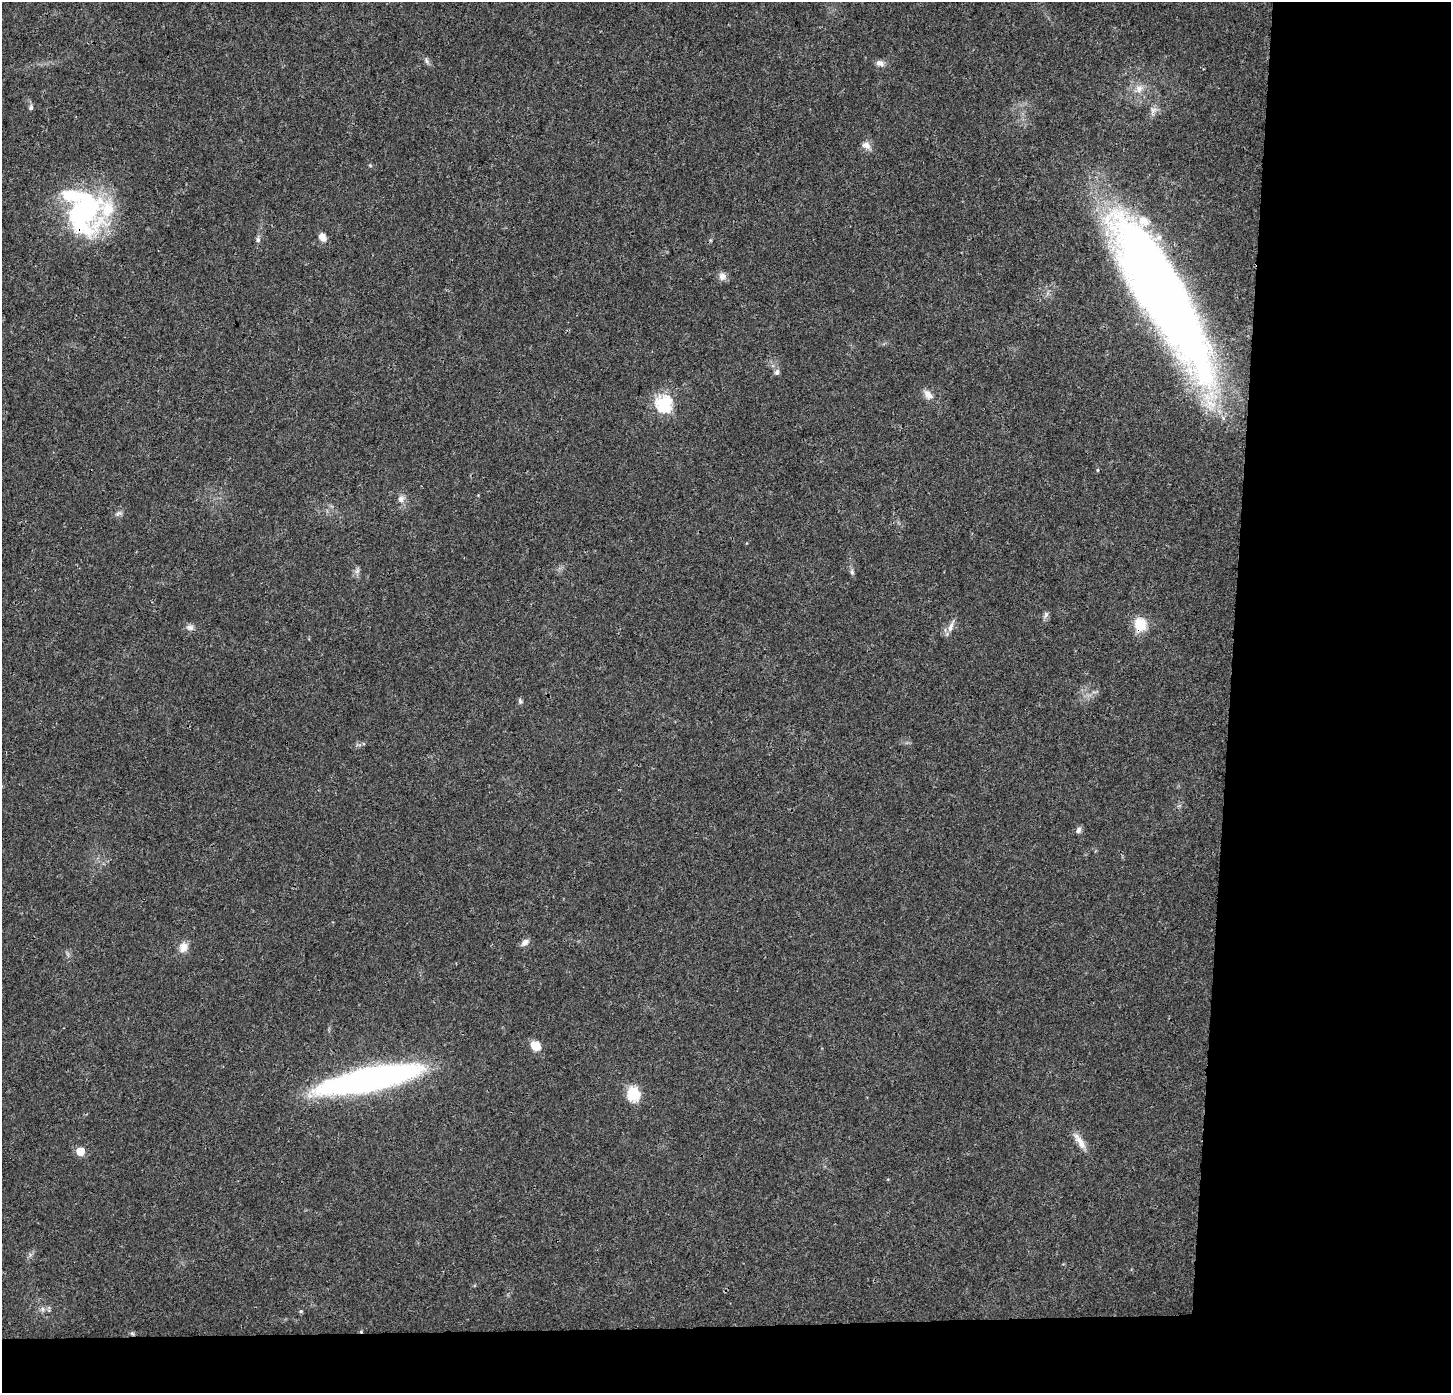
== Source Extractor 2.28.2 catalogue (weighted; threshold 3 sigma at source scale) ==
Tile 9 of 3 x 3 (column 3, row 3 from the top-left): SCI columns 2906-4354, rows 214-1604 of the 4354 x 4601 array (HDU 1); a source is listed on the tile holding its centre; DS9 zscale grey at full resolution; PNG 1453 x 1395 px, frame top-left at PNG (2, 2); no overlay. Shown black and unused: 19% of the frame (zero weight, under 3 of 4 exposures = <1% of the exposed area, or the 3 px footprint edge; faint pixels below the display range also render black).
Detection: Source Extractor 2.28.2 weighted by HDU 2 'WHT'; one run over the whole footprint, this tile lists its part. Background 0.0264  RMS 0.0031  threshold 0.014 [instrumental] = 3 sigma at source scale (4.5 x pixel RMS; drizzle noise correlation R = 1.50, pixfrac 1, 0.0396/0.0396 arcsec/px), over >= 5 px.
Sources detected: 38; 1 inside a brighter object's white glare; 1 cosmic-ray / hot-pixel residue — not listed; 1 inside a brighter listed object's ellipse — not listed separately; the other 35 listed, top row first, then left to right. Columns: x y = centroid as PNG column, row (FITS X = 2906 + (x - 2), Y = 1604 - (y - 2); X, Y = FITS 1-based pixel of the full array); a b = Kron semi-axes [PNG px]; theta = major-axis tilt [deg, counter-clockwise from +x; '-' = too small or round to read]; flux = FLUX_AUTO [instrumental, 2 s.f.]
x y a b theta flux
427 61 9 5 -51 0.88
880 63 11 8 -22 1.6
1139 89 12 11 - 2.8
31 107 7 6 - 0.75
1153 111 16 7 73 1.9
866 145 12 8 -15 1.9
84 210 56 38 87 53
322 237 10 8 -67 2.2
258 239 8 5 90 0.87
722 276 11 10 - 1.7
1162 294 148 35 -61 390
777 372 8 6 73 0.92
928 395 13 9 -48 2.3
664 403 7 7 - 69
1098 470 5 3 - 0.31
401 499 10 9 - 1.6
118 513 10 5 33 0.94
357 571 9 5 64 0.98
852 572 8 5 -81 0.8
1046 615 10 5 62 0.9
1140 624 14 12 87 7.7
951 626 19 6 69 1.9
190 627 10 7 -5 1.3
520 701 7 5 -67 0.69
1078 830 9 6 58 1
525 942 11 7 42 1.5
183 947 13 11 62 2.9
535 1046 9 7 -45 5.4
370 1079 99 20 12 110
633 1094 19 16 -81 6.4
1080 1141 26 7 -56 3.1
80 1151 5 5 - 8.5
42 1309 7 6 - 0.88
301 1311 5 4 - 0.45
132 1333 6 4 -42 0.49
Overlapping masked pixels (flux is a lower limit): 3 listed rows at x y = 84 210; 1162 294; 1140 624